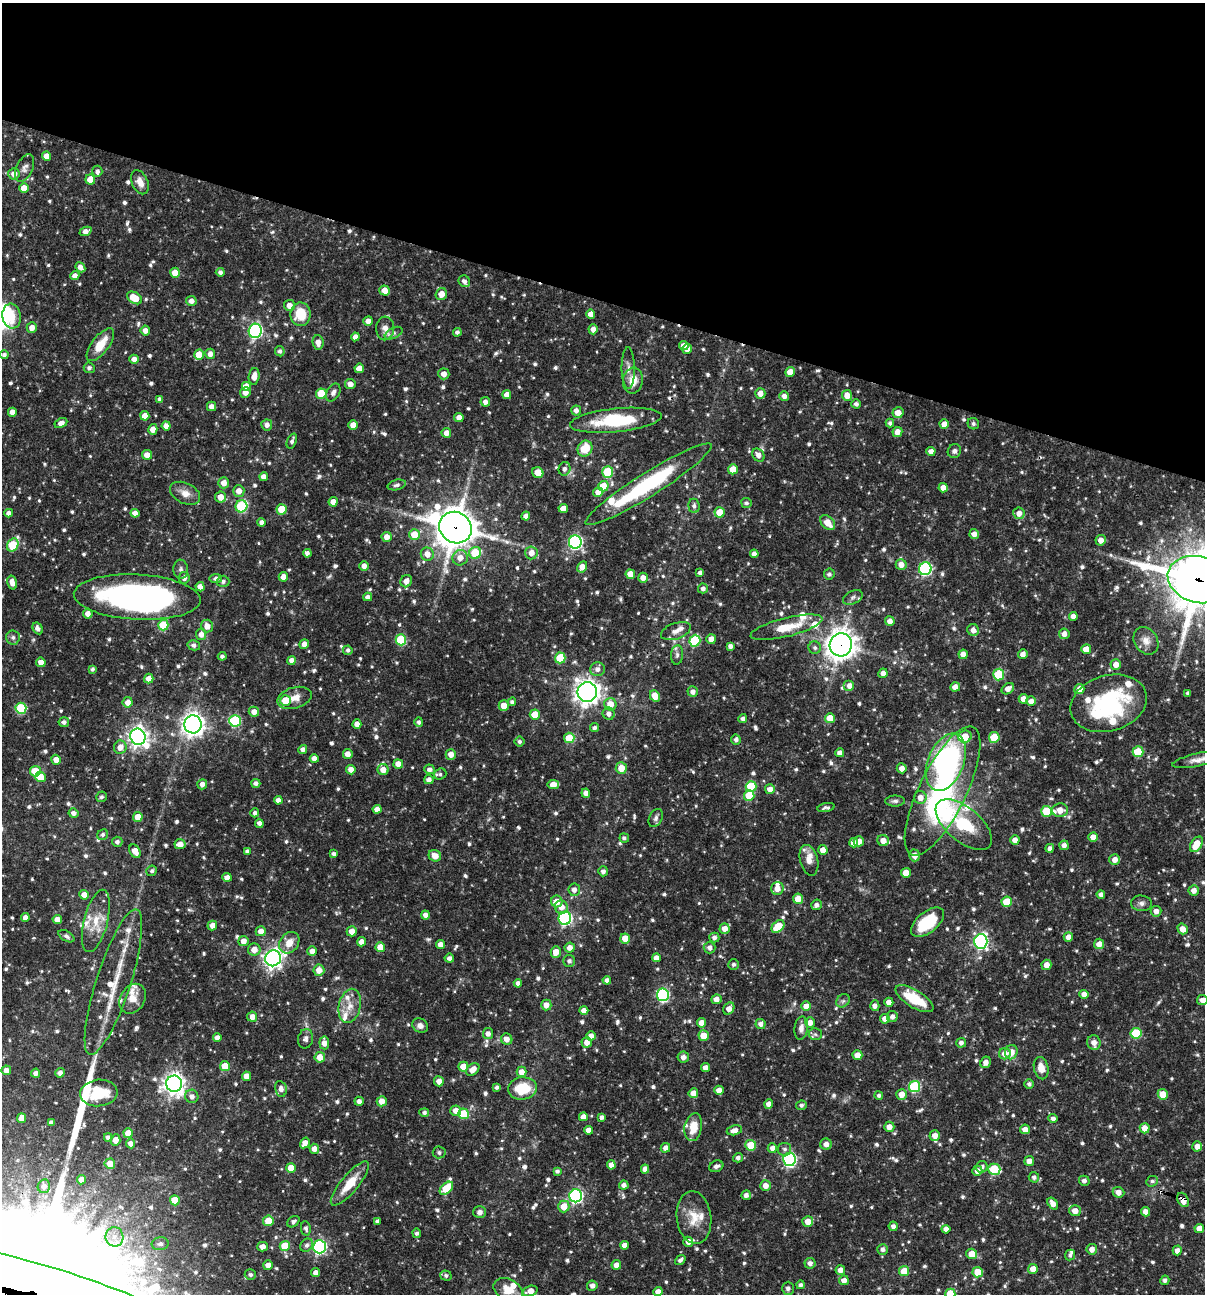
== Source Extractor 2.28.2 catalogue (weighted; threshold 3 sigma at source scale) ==
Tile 2 of 4 x 4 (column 2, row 1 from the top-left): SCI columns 1454-2656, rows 3875-5166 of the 5187 x 5168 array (HDU 1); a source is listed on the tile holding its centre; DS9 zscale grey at full resolution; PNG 1207 x 1296 px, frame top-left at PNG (2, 3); each listed source drawn as its Kron ellipse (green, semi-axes under 4 px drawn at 4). Shown black and unused: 23% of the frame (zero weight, under 3 of 4 exposures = <1% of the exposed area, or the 3 px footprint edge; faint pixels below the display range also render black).
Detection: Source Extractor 2.28.2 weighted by HDU 2 'WHT'; one run over the whole footprint, this tile lists its part. Background 0.066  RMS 0.0035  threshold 0.0157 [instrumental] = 3 sigma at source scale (4.5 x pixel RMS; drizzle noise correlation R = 1.50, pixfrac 1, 0.05/0.05 arcsec/px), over >= 5 px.
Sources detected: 936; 2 inside a brighter object's white glare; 5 cosmic-ray / hot-pixel residue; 2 long thin detections or spike segments (spike, bleed or trail) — neither listed nor drawn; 35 inside a brighter listed object's ellipse — not listed separately; of the other 892, all 500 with FLUX_AUTO >= 0.864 (the completeness limit of this list) listed and drawn (392 fainter detections not listed), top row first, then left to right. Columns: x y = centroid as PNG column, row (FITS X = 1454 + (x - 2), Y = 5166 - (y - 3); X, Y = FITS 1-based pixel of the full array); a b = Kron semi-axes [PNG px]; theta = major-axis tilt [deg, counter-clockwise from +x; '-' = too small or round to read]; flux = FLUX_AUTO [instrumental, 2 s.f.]
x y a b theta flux
46 156 4 4 - 2.8
25 168 14 8 65 1.9
97 171 5 5 - 1.2
14 174 6 6 - 2.8
90 180 5 5 - 5.1
140 182 13 8 -66 3.3
24 188 5 4 - 3.6
86 231 6 4 24 2.3
80 267 5 4 - 1.9
220 272 4 4 - 1
175 273 5 5 - 4.2
75 276 4 4 - 2.1
464 281 6 5 - 1.2
385 291 5 5 - 3.5
441 294 6 5 - 3.5
135 298 8 5 -33 7.2
191 301 5 5 - 2
289 305 5 5 - 2.7
301 314 12 10 -89 9.3
591 314 4 4 - 2.5
12 316 12 9 -81 3.6
368 321 5 4 - 2.4
32 328 5 5 - 2.6
385 328 12 9 87 2.6
593 329 5 4 - 2.1
145 331 5 4 - 2
255 331 7 6 - 65
457 332 4 4 - 1.1
394 333 9 5 28 1.1
355 337 4 4 - 2
318 342 7 5 -85 2.6
100 345 20 8 53 7
684 345 4 4 - 2.1
687 349 5 4 - 2.6
280 351 5 5 - 1.1
210 354 5 5 - 2.1
4 355 4 4 - 1.1
199 355 5 5 - 6.1
134 359 4 4 - 2.2
89 368 5 5 - 0.99
359 368 4 4 - 3.2
628 368 21 6 -89 2.3
790 372 5 4 - 3.2
444 374 5 5 - 2.3
254 376 8 5 81 3.2
633 381 13 10 80 4.8
350 384 5 5 - 2.7
246 386 5 5 - 2.6
245 392 5 5 - 2.3
333 392 9 6 61 1.3
760 393 5 5 - 2.6
321 394 5 5 - 11
507 395 4 4 - 2.6
847 395 5 5 - 3.3
784 396 5 4 - 2
160 399 4 4 - 1.3
485 402 5 4 - 1.7
856 404 5 4 - 1.1
212 406 5 4 - 2.2
576 410 5 5 - 1.8
12 412 4 4 - 2.4
898 413 5 5 - 3.6
145 416 5 4 - 3.4
459 417 4 4 - 2.6
616 420 46 12 6 21
61 423 7 4 27 1.7
890 423 4 4 - 0.93
944 424 5 4 - 2.8
973 424 6 5 - 0.94
267 425 5 5 - 1.6
353 425 5 4 - 3.6
166 426 4 4 - 2.2
153 429 5 4 - 3
897 432 5 5 - 2.9
446 433 5 4 - 2.5
292 441 8 4 69 1.2
585 449 8 7 - 7.5
931 451 4 4 - 2.3
954 451 7 6 - 1.2
147 455 5 5 - 2.7
758 455 7 5 -49 2
564 469 7 6 - 1.3
733 469 5 5 - 5.6
608 472 5 5 - 18
538 473 6 5 - 3.9
264 477 4 4 - 2.5
224 483 5 5 - 2.8
648 484 74 12 32 41
397 485 9 5 14 0.89
603 486 5 5 - 7.2
943 488 4 4 - 2.8
239 491 6 5 - 2.8
598 492 5 5 - 2.8
185 493 16 10 -26 3.3
221 497 5 5 - 3.7
333 502 4 4 - 3.1
746 503 5 5 - 0.87
241 506 6 6 - 27
694 506 7 5 -85 1.2
563 508 5 4 - 2.9
282 509 5 5 - 7.9
720 512 5 5 - 6.3
9 513 4 4 - 1.6
135 513 4 4 - 2
1019 513 6 6 - 2.5
526 516 4 4 - 2.1
261 522 4 4 - 1.5
828 523 8 6 -48 4.3
455 528 17 15 -35 870
974 534 5 4 - 2.3
414 535 5 5 - 6.5
387 537 5 5 - 2.4
1101 540 5 5 - 2.4
575 542 6 6 - 63
13 545 7 5 60 18
307 553 4 4 - 1.4
475 553 6 6 - 11
531 553 6 6 - 2.9
427 554 6 6 - 2.7
754 554 4 4 - 1.8
460 558 8 7 - 2.9
901 565 5 5 - 2.8
364 566 5 4 - 2
582 567 6 4 60 2.9
181 569 9 7 -84 1.2
925 569 6 6 - 46
700 572 4 4 - 1.1
630 574 5 4 - 4
829 574 5 5 - 0.95
283 577 5 4 - 2.8
184 578 6 5 - 1.7
216 578 6 4 9 1.5
643 578 5 5 - 2.4
1199 580 31 23 -15 1500
223 581 6 5 - 1.2
406 581 6 5 - 2.6
12 583 7 4 -75 2.5
200 587 5 4 - 2.4
703 588 5 5 - 1.4
137 597 63 22 -3 140
368 597 4 4 - 1.6
853 597 10 6 24 1.3
88 614 5 5 - 2.1
1073 616 4 4 - 2.2
890 621 5 4 - 1.9
163 625 5 5 - 13
207 626 6 6 - 3.1
786 627 37 9 14 8.7
38 628 6 4 -59 1.4
973 630 6 6 - 2
676 631 15 8 19 2.6
201 634 5 5 - 2.3
1064 634 5 5 - 2.2
13 637 7 7 - 1.1
711 639 5 5 - 2.6
401 640 5 5 - 18
695 641 6 5 - 22
1146 641 15 11 -57 3.1
304 644 5 4 - 2.3
194 645 6 5 - 1.1
841 645 11 11 - 370
730 646 4 4 - 1.4
815 648 6 6 - 1
1086 649 5 4 - 4.4
348 650 5 4 - 0.95
963 654 5 4 - 2.9
1023 654 5 4 - 2.2
677 655 10 6 83 1.3
222 656 4 4 - 0.98
560 658 5 5 - 13
292 660 4 4 - 2.1
41 662 5 4 - 2.4
1116 665 5 5 - 3
92 669 4 3 - 0.88
597 669 7 7 - 1.7
883 673 5 4 - 1.9
999 674 6 5 - 17
149 679 5 4 - 2.7
849 686 5 5 - 2.3
955 687 5 4 - 2.5
1008 689 7 5 36 2.4
1079 689 5 5 - 3.9
587 692 10 9 - 260
693 692 5 5 - 1.7
1188 693 4 4 - 1
655 696 6 5 - 4.4
294 698 18 10 16 4
1023 699 5 4 - 2.5
285 700 5 5 - 8.5
1031 701 5 5 - 2.3
128 702 5 5 - 2.6
512 702 4 4 - 0.92
1109 703 39 28 16 40
610 704 6 6 - 4.8
504 706 5 5 - 3.6
21 708 5 5 - 22
254 712 5 5 - 2.5
609 714 6 6 - 1.7
535 715 5 5 - 7
830 718 5 5 - 6
743 719 4 4 - 1.3
235 721 6 5 - 30
64 722 5 5 - 1.2
419 722 5 4 - 0.91
193 724 9 8 - 240
357 724 4 4 - 2.3
594 728 4 4 - 0.97
138 737 8 7 - 190
965 737 6 6 - 6.3
994 737 5 5 - 11
569 738 5 5 - 8.5
736 740 5 5 - 1.2
519 741 5 5 - 0.87
120 747 6 6 - 3.3
303 749 4 4 - 1.6
1138 752 5 5 - 12
840 753 4 4 - 2.3
348 754 5 5 - 2.4
451 754 5 5 - 2.6
314 759 4 4 - 2.1
56 760 5 5 - 2.9
1198 760 26 6 13 3
946 762 30 18 68 78
398 764 5 4 - 3
621 768 6 5 - 4.3
902 768 5 5 - 2.2
429 769 5 5 - 1.6
351 770 5 4 - 2.2
383 770 5 5 - 3.3
35 771 5 5 - 7.1
440 774 6 5 - 0.86
40 777 5 5 - 5.4
429 780 5 4 - 1.7
256 783 4 4 - 1.3
202 784 5 5 - 1.8
553 785 6 4 9 3.8
751 786 5 5 - 16
770 789 5 5 - 2.7
942 791 71 23 64 63
586 793 4 4 - 2.2
749 795 5 5 - 9.2
101 797 5 5 - 0.95
920 797 6 6 - 2.4
278 800 4 4 - 2
895 801 10 5 1 1
826 808 8 4 10 1
377 809 4 4 - 2.5
1060 810 8 6 2 3.5
1046 811 5 5 - 11
74 813 5 4 - 1.5
255 813 4 4 - 0.99
138 817 5 5 - 5.3
656 818 9 6 66 1.2
259 823 4 4 - 1.5
964 825 34 17 -40 19
103 835 6 5 - 0.89
1093 837 4 4 - 3.2
624 838 4 4 - 0.92
1015 840 4 4 - 2.4
859 841 5 5 - 2.5
883 841 6 5 - 3
117 842 5 5 - 1.3
854 843 5 4 - 2.9
180 844 5 5 - 2.8
1196 844 8 5 57 7.1
1064 845 5 4 - 1.7
1050 848 4 4 - 1.6
823 850 5 4 - 3
135 851 7 5 -59 3.5
247 851 4 4 - 1.1
334 854 4 4 - 1.2
914 855 6 5 - 2.7
435 856 6 5 - 2.8
809 860 15 9 -76 2.9
1115 860 5 5 - 2.4
152 871 5 5 - 0.93
603 871 5 5 - 1.3
906 873 5 5 - 4.7
227 877 4 4 - 2.4
777 888 6 6 - 3
574 890 6 6 - 1.7
1194 890 5 5 - 2.3
1101 894 4 4 - 1.4
84 895 5 4 - 2.5
798 899 5 5 - 4.1
557 901 6 6 - 3.7
1007 902 5 5 - 9
1141 903 10 8 -4 1.4
816 905 5 5 - 1.5
561 907 7 6 - 2.7
1156 911 5 5 - 2.1
425 915 4 4 - 1.7
25 917 4 4 - 2
565 918 6 6 - 54
57 919 4 4 - 2.7
96 921 32 12 76 7.1
927 922 19 10 40 13
212 925 5 4 - 2.4
778 926 7 5 47 9.4
725 929 5 5 - 2.9
1183 929 5 5 - 3
261 931 5 5 - 2.5
352 931 5 5 - 2.7
66 936 9 5 -31 1.2
1068 937 5 4 - 2.4
625 938 5 5 - 4.5
714 938 5 5 - 1.4
243 941 5 5 - 2.5
981 941 7 6 - 74
361 942 4 4 - 2.2
289 943 11 9 52 4.1
1099 944 5 5 - 3
441 945 4 4 - 2.5
380 947 5 5 - 5.6
570 948 5 5 - 2.2
710 948 6 5 - 1.5
254 949 6 6 - 3.2
312 951 5 5 - 2.2
556 952 6 5 - 4.1
273 958 8 7 - 160
449 958 4 4 - 1.5
656 958 4 4 - 2.2
569 961 6 6 - 1.2
734 964 5 5 - 0.9
1046 965 5 5 - 2.7
319 970 5 5 - 3.2
607 980 4 4 - 1.6
113 982 76 17 72 18
518 983 4 4 - 1.6
1084 994 4 4 - 2.7
663 995 6 6 - 44
133 999 16 12 57 4.2
716 999 5 5 - 2.5
914 999 21 9 -31 13
1202 1000 5 5 - 2.2
843 1001 7 6 - 0.94
889 1002 4 4 - 2.4
546 1005 5 5 - 2.6
350 1006 17 11 78 4.5
806 1006 5 5 - 3.4
875 1006 5 4 - 1.8
729 1009 6 5 - 2.6
584 1011 4 4 - 2.5
252 1017 5 5 - 2.4
892 1017 5 5 - 1.5
885 1019 5 5 - 2.3
810 1022 5 5 - 2.1
702 1023 5 4 - 2.8
760 1024 5 5 - 1.7
420 1025 8 7 - 1.8
801 1028 11 6 83 1.9
1136 1033 5 5 - 17
488 1034 5 5 - 1.7
815 1034 6 6 - 0.92
591 1036 4 4 - 2.4
704 1036 5 5 - 5.3
217 1038 4 4 - 2.1
305 1039 10 7 78 1.4
507 1039 6 5 - 2.5
587 1042 5 5 - 2.6
324 1043 6 5 - 2.5
961 1043 5 5 - 1.4
1094 1043 7 7 - 2.5
1011 1052 7 6 - 3.8
1005 1054 6 5 - 2.7
857 1055 5 4 - 4.3
320 1057 5 5 - 3.9
683 1057 6 5 - 1.9
986 1062 6 5 - 1.9
225 1066 5 5 - 6.3
463 1067 5 5 - 5.1
706 1068 4 4 - 2.5
1041 1068 11 7 -78 3.6
473 1069 7 5 42 3.4
6 1070 5 4 - 2.4
522 1072 5 5 - 2.7
36 1073 4 4 - 1.7
60 1073 5 4 - 1.8
246 1076 5 4 - 2.9
439 1081 5 5 - 2.4
174 1084 8 8 - 230
1029 1084 5 4 - 1
496 1087 4 4 - 0.95
915 1087 6 5 - 28
522 1088 14 11 6 12
281 1089 8 6 -79 1.9
719 1090 4 4 - 2.3
99 1093 19 13 4 12
693 1093 5 4 - 3.2
901 1094 5 5 - 3.1
1163 1094 5 5 - 5.3
879 1095 4 4 - 0.91
192 1096 7 6 - 1.9
359 1101 4 4 - 1.5
382 1101 5 5 - 2.8
769 1104 4 4 - 2.3
801 1105 5 4 - 0.94
456 1111 5 5 - 2.7
424 1113 5 4 - 1
463 1114 5 5 - 14
583 1117 4 4 - 2.3
602 1117 4 4 - 1.2
21 1118 5 4 - 3.6
1053 1118 5 4 - 1.4
51 1122 4 4 - 1.2
693 1127 14 8 80 5.7
889 1127 5 5 - 2.5
1145 1128 5 5 - 3.3
1025 1129 5 5 - 2.5
588 1130 4 4 - 2.2
734 1130 8 5 13 2.1
128 1133 5 4 - 5.8
935 1135 5 5 - 2.5
108 1137 4 4 - 1.4
116 1140 6 5 - 2.9
130 1143 5 4 - 2
305 1143 6 4 57 2.6
826 1144 6 5 - 1.9
751 1145 5 5 - 11
1197 1146 5 4 - 2.1
665 1148 5 4 - 1.9
772 1148 4 4 - 1.9
314 1149 5 4 - 2.2
785 1149 6 6 - 1.1
439 1152 6 6 - 1.1
738 1158 5 4 - 1.2
789 1159 6 6 - 59
1029 1161 5 5 - 2.3
110 1164 5 5 - 3.9
611 1165 4 4 - 2.1
716 1166 7 5 21 1.1
982 1167 6 5 - 1.3
291 1168 5 5 - 5.8
645 1169 4 4 - 2.2
994 1169 6 5 - 16
557 1171 4 4 - 0.96
977 1171 5 5 - 2.4
1034 1177 5 5 - 1.1
81 1180 4 4 - 2.5
1084 1181 5 5 - 1.4
1152 1181 6 5 - 0.9
350 1183 28 8 50 7.9
624 1185 5 4 - 1.6
44 1186 7 6 - 1.8
765 1186 5 5 - 2.6
446 1188 8 5 44 10
1118 1192 6 5 - 2.3
746 1195 5 4 - 1.6
576 1196 6 6 - 70
175 1200 5 5 - 6.3
1183 1200 7 5 -60 4.6
1053 1203 6 4 -54 2.6
564 1206 6 5 - 4.7
1075 1211 6 5 - 3.2
480 1212 6 6 - 1.6
1146 1212 4 4 - 2.5
694 1218 26 17 -83 7.7
268 1221 5 5 - 7
377 1221 4 3 - 0.97
808 1221 5 5 - 3.6
293 1222 7 5 39 1
893 1226 5 4 - 1.4
306 1228 7 5 -80 1.1
1199 1228 5 4 - 3.3
946 1229 4 4 - 2.1
417 1233 4 4 - 0.96
114 1237 10 9 - 3
688 1242 5 5 - 2.3
160 1244 8 6 6 1.3
307 1245 7 6 - 1.2
624 1245 4 4 - 2.3
285 1246 5 5 - 9.8
262 1247 5 5 - 2.4
319 1247 6 6 - 67
883 1249 5 5 - 1.4
1092 1249 5 5 - 2.4
1177 1250 5 4 - 1.9
972 1254 5 5 - 4.9
1070 1255 5 5 - 0.9
680 1260 6 4 39 1.1
810 1263 5 5 - 1.7
268 1265 5 5 - 2.4
616 1265 5 4 - 2.1
1033 1269 5 5 - 3.3
840 1270 5 4 - 2.3
904 1271 5 5 - 7.5
978 1272 5 5 - 5.5
316 1273 4 4 - 1.8
250 1275 5 5 - 0.9
446 1275 5 5 - 1
844 1280 5 5 - 2.5
1165 1280 4 4 - 1.1
801 1285 4 4 - 0.99
592 1286 5 5 - 1.6
788 1288 6 6 - 1.3
30 1290 171 28 -16 19000
508 1290 15 10 -26 5.3
530 1291 7 5 20 3.3
658 1292 4 4 - 2.5
950 1294 5 5 - 10
Overlapping masked pixels (flux is a lower limit): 8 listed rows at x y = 648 484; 455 528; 1199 580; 841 645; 553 785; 350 1183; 1183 1200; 30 1290
Isophote crosses this tile's border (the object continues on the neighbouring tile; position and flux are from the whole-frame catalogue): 5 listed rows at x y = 1199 580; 1198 760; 1202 1000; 30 1290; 950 1294